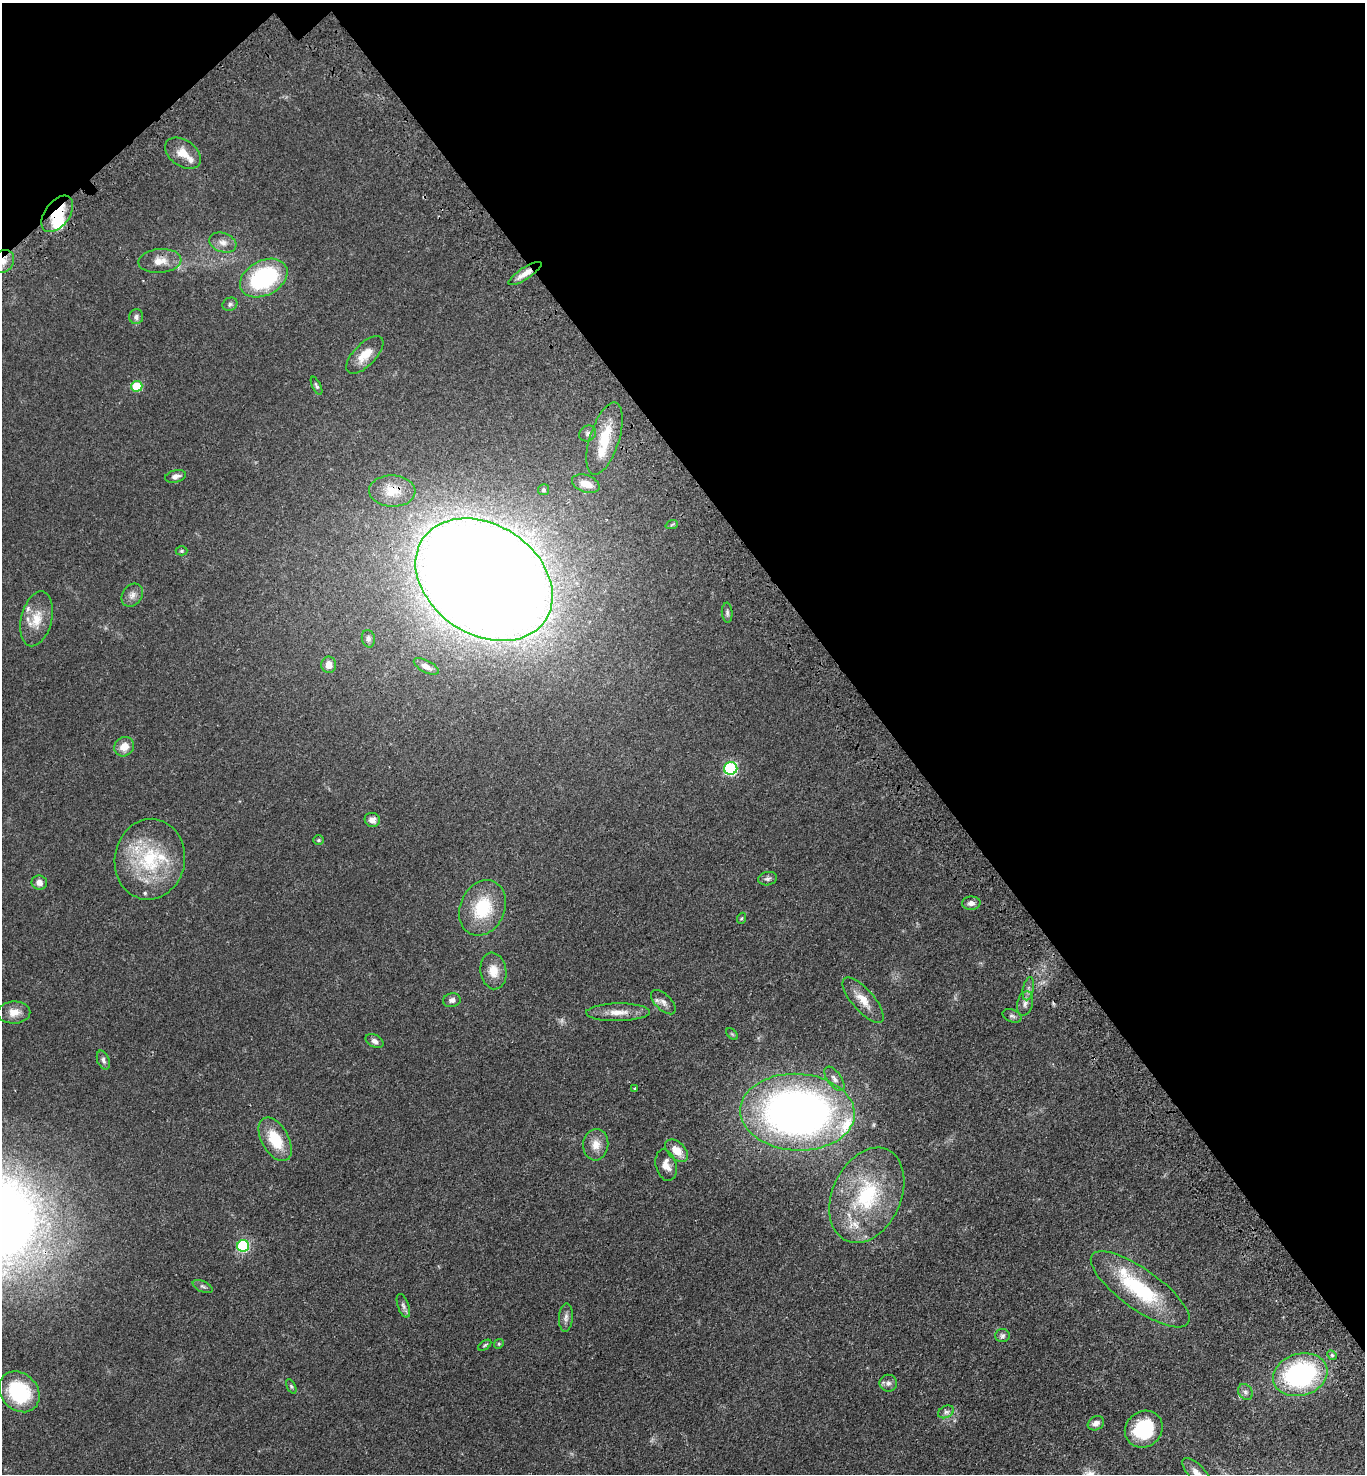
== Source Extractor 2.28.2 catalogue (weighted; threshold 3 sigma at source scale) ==
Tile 3 of 4 x 4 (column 3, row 1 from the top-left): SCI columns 2974-4336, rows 4519-5990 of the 6090 x 6092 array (HDU 1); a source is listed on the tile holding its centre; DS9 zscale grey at full resolution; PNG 1367 x 1476 px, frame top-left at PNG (2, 3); each listed source drawn as its Kron ellipse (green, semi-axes under 4 px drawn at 4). Shown black and unused: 37% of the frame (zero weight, under 3 of 4 exposures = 6% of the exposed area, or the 3 px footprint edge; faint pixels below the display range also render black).
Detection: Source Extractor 2.28.2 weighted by HDU 2 'WHT'; one run over the whole footprint, this tile lists its part. Background 0.0438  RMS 0.0052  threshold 0.0233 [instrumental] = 3 sigma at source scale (4.5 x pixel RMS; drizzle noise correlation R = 1.50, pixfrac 1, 0.05/0.05 arcsec/px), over >= 5 px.
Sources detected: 87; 1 too faint to see at this stretch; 1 inside a brighter object's white glare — neither listed nor drawn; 10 inside a brighter listed object's ellipse — not listed separately; the other 75 listed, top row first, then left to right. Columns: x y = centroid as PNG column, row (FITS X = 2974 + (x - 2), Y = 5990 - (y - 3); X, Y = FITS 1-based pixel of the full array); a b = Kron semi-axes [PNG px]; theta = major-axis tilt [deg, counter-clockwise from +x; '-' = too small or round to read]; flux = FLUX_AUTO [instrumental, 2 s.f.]
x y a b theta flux
183 153 20 13 -35 7.5
57 214 21 12 53 16
223 242 14 9 -18 3.6
3 261 12 10 48 5.4
160 261 21 12 4 6.6
525 273 19 6 33 4.7
264 278 25 17 28 54
230 304 8 6 28 1.2
136 317 7 7 - 1.7
365 355 24 11 45 7.9
137 386 5 5 - 18
317 386 10 4 -64 1.1
588 433 9 7 35 1.6
605 439 37 14 72 18
176 476 10 6 15 2.3
586 484 14 8 -19 7.6
543 490 5 5 - 1.1
392 491 23 15 -3 9.8
672 524 6 4 21 0.73
181 551 6 4 -1 0.72
484 580 74 55 -33 2100
132 595 12 9 53 2.9
727 613 10 5 -85 1.3
37 619 28 15 76 11
368 639 9 6 -78 1.5
329 665 8 7 - 4.5
426 666 14 6 -27 2.8
124 747 10 9 - 5.6
731 768 6 6 - 64
372 820 7 7 - 3.1
319 840 5 5 - 0.73
150 859 40 35 81 40
768 879 9 6 12 1.4
39 883 8 7 - 2.8
971 903 9 6 3 2.4
483 908 29 22 67 24
742 918 5 3 - 0.6
493 971 18 13 -82 7
1028 989 12 5 79 1.9
452 1000 9 7 13 1.7
863 1000 28 11 -49 7.7
663 1002 15 8 -44 2.9
1025 1003 12 8 75 2.6
14 1012 16 11 1 5.3
618 1012 32 9 1 6.8
1012 1016 10 6 -23 1.4
732 1034 7 4 -45 0.66
374 1041 9 6 -28 2
103 1060 10 6 -69 1.7
834 1079 14 7 -54 2.5
635 1089 4 2 - 0.51
797 1112 57 38 -3 310
275 1139 24 13 -60 16
596 1145 16 12 84 5.6
677 1151 13 8 -43 7
666 1165 16 10 -75 4.7
867 1195 50 34 65 51
243 1246 6 6 - 54
203 1286 10 5 -24 1.4
1140 1289 59 20 -36 43
403 1306 12 5 -71 1.7
566 1318 14 7 86 2.4
1002 1336 7 6 - 1.3
499 1344 5 4 - 0.59
485 1345 7 3 36 0.72
1332 1355 5 4 - 0.72
1300 1375 28 21 16 82
888 1383 9 8 - 2.1
291 1386 8 4 -63 0.8
19 1392 22 18 -46 37
1245 1392 8 6 -51 1.6
946 1412 8 6 25 1.6
1096 1423 8 6 28 2.5
1144 1429 20 17 37 29
1197 1473 20 8 -46 5.2
Overlapping masked pixels (flux is a lower limit): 5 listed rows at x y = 57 214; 3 261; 525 273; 392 491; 1300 1375
Isophote crosses this tile's border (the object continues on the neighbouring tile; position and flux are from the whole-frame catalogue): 2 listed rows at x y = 3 261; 1197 1473